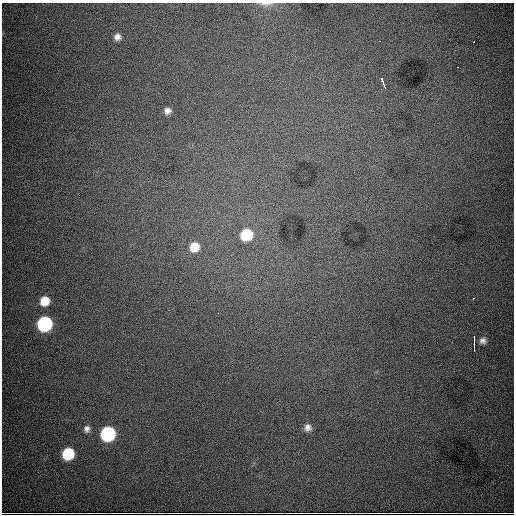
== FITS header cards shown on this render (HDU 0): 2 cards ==
NAXIS1  =                  512
NAXIS2  =                  512

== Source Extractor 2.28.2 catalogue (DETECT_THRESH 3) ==
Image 512 x 512 px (HDU 0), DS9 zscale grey, 1 PNG px = 1 image px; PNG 516 x 516 px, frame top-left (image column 1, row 512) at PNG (2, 3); no overlay
Background 7940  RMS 92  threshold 277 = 3 sigma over >= 5 px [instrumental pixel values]
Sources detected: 20; all 20 listed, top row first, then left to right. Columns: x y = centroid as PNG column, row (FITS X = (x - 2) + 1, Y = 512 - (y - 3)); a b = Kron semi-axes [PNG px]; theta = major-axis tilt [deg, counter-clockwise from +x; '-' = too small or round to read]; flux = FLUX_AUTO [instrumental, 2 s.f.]
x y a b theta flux
266 4 18 5 -1 2.8e+04
117 37 7 7 - 3.1e+04
474 42 2 2 - 3.9e+03
458 67 2 2 - 2.0e+04
382 80 5 3 - 2.6e+04
384 86 4 2 - 8.1e+03
167 111 7 7 - 3.0e+04
246 235 10 9 - 2.9e+05
194 247 10 9 - 1.1e+05
473 299 3 2 - 4.1e+03
44 301 9 8 - 1.0e+05
218 313 2 2 - 1.5e+04
44 324 9 9 - 1.0e+06
474 340 7 3 88 1.3e+04
483 341 8 8 - 2.5e+04
474 348 7 2 -88 9.5e+03
308 427 9 9 - 3.5e+04
87 429 10 8 -85 3.0e+04
108 434 9 9 - 9.6e+05
68 454 9 8 - 3.3e+05
At the frame edge (FLAGS 8, measured only in part): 1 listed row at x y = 266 4